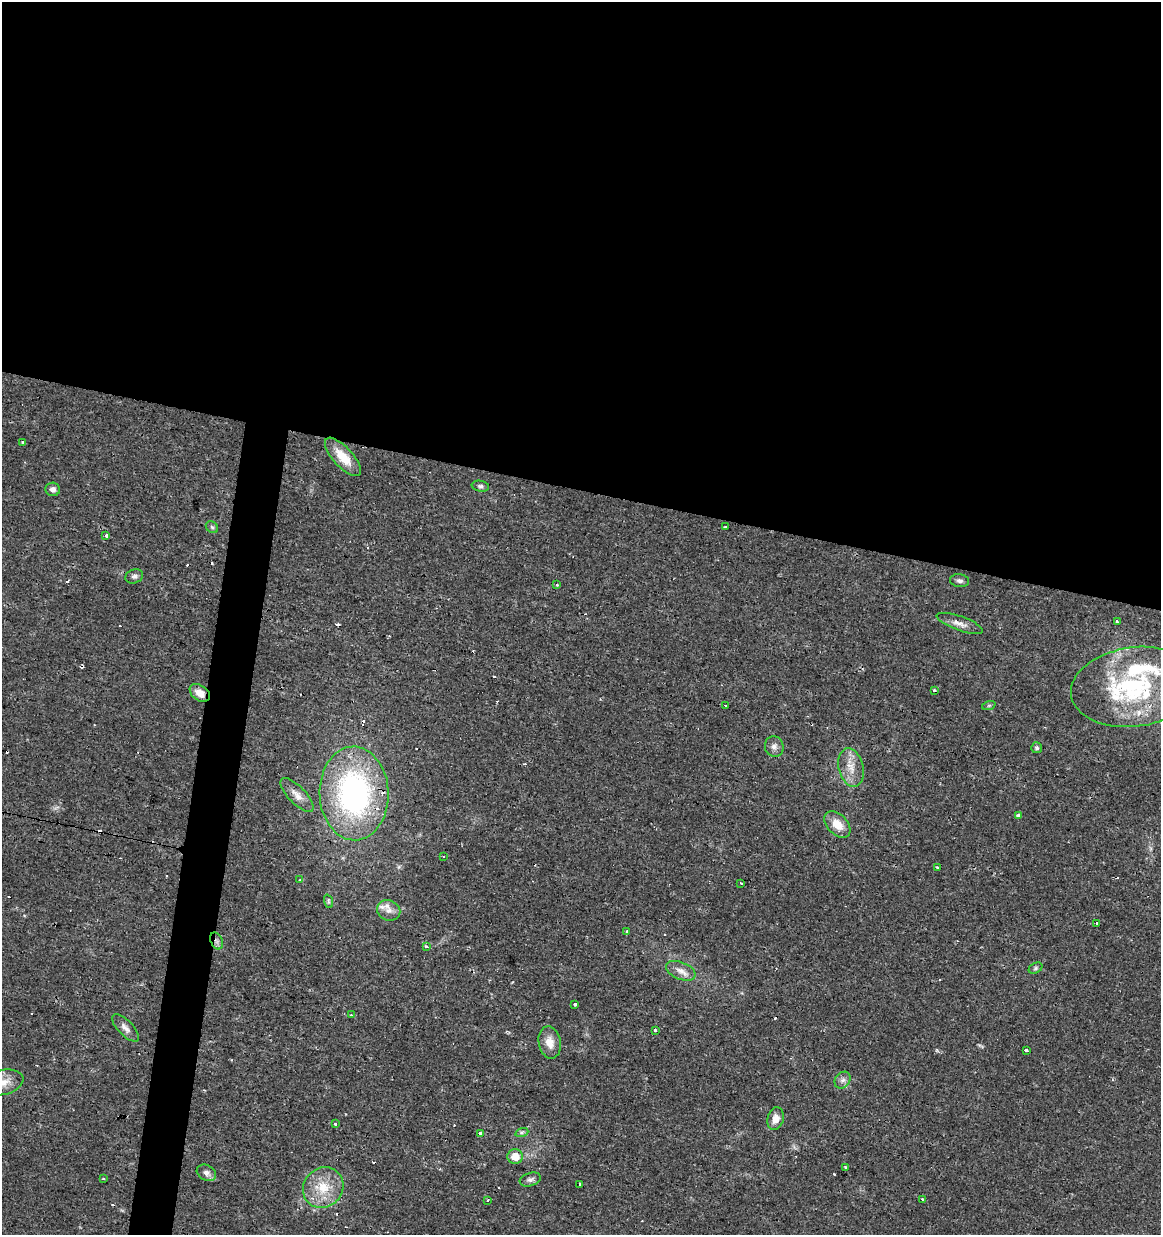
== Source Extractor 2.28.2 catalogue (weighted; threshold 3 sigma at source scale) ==
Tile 3 of 4 x 4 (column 3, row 1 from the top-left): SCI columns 2604-3762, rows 3699-4931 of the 5145 x 4941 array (HDU 1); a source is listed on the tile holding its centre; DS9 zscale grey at full resolution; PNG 1163 x 1237 px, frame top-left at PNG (2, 2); each listed source drawn as its Kron ellipse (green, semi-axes under 4 px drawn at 4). Shown black and unused: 42% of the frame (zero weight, under 2 of 3 exposures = <1% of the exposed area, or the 3 px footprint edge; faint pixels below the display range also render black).
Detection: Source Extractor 2.28.2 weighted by HDU 2 'WHT'; one run over the whole footprint, this tile lists its part. Background 0.0131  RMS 0.003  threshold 0.0136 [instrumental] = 3 sigma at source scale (4.5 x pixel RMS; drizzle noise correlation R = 1.50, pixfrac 1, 0.0396/0.0396 arcsec/px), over >= 5 px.
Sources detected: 95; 34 cosmic-ray / hot-pixel residue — neither listed nor drawn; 4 inside a brighter listed object's ellipse — not listed separately; the other 57 listed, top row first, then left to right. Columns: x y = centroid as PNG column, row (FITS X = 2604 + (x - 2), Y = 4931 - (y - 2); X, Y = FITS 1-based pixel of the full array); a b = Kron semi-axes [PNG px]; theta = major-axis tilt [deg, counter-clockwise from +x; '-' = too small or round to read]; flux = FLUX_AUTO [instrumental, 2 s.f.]
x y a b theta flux
23 442 3 3 - 0.77
343 457 24 9 -47 6.5
480 486 8 5 -9 0.73
53 489 7 6 - 1.3
212 527 7 5 -44 0.62
725 527 3 3 - 0.4
106 536 3 3 - 7.9
134 576 9 7 20 0.99
959 581 9 6 -7 0.98
556 584 3 3 - 1.1
1117 622 3 3 - 2.2
960 623 24 7 -20 2.3
1134 687 64 39 8 40
934 691 3 3 - 1.4
200 693 11 7 -36 3.1
726 705 3 3 - 0.62
989 705 7 4 19 0.48
774 746 10 9 - 1.4
1037 748 5 5 - 0.65
851 768 20 12 -77 4.3
354 793 47 34 -88 73
297 795 22 8 -45 2.9
1018 816 4 3 - 3.8
837 824 15 10 -46 4.6
444 856 3 2 - 0.38
937 867 4 3 - 0.93
300 880 3 3 - 0.33
741 883 3 3 - 0.46
328 901 7 4 -71 0.54
389 910 12 10 -21 2.2
1096 923 3 3 - 8.1
627 932 3 3 - 1.3
217 941 9 6 -68 1
426 947 3 3 - 3.7
1036 968 7 5 28 0.58
681 971 15 8 -22 2.4
575 1004 3 3 - 1.7
351 1015 3 3 - 0.33
125 1028 18 7 -46 1.8
655 1031 3 3 - 3.5
550 1042 16 11 -80 3.5
1026 1050 4 3 - 3.2
843 1080 9 7 49 1.3
3 1082 21 12 12 4.2
776 1119 11 8 75 2.6
335 1124 3 3 - 1.3
522 1132 7 4 18 0.56
480 1133 3 3 - 1.1
515 1156 8 7 - 4.1
845 1168 3 3 - 0.72
206 1173 10 7 -29 1.5
103 1179 3 2 - 0.44
530 1180 11 6 19 1.1
580 1184 3 3 - 1.6
323 1188 21 19 45 8.6
923 1199 3 3 - 4.3
488 1200 3 2 - 0.24
Overlapping masked pixels (flux is a lower limit): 2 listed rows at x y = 200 693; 217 941
Isophote crosses this tile's border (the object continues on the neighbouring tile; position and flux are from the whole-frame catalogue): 1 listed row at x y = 3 1082